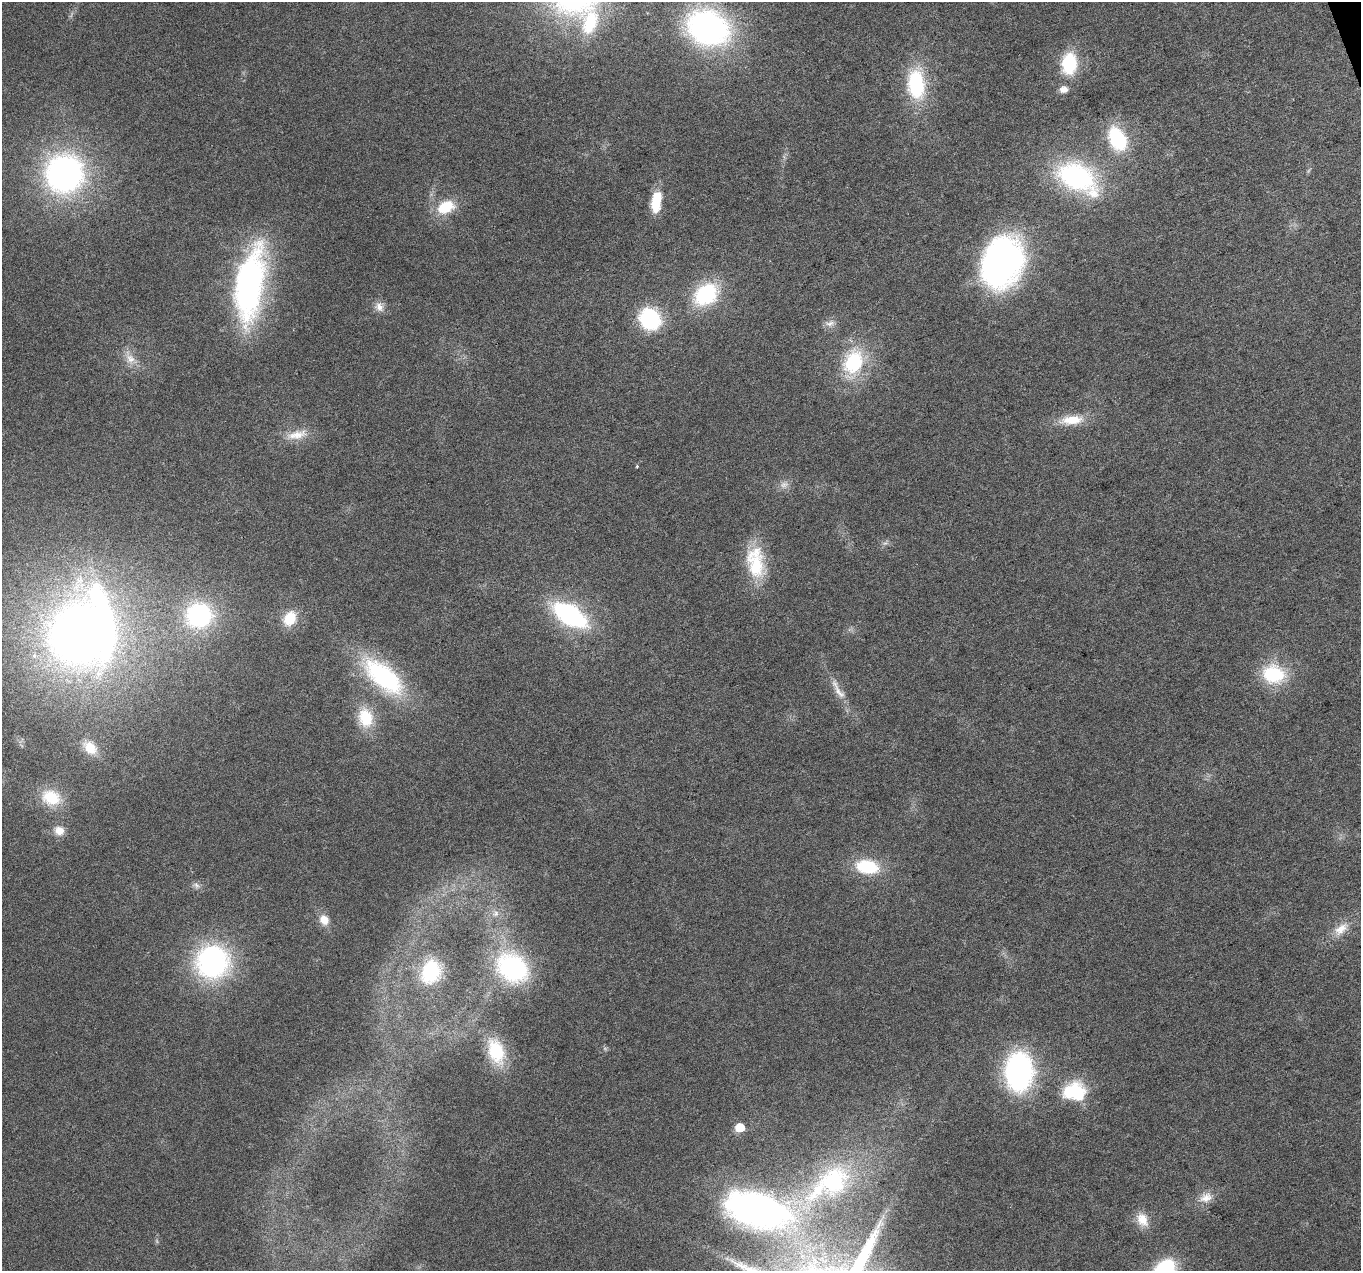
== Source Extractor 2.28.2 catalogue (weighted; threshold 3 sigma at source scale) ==
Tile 10 of 4 x 4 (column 2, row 3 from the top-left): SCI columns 1361-2719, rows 1393-2661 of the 5437 x 5268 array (HDU 1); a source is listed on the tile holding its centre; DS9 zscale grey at full resolution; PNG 1363 x 1273 px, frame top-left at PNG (2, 2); no overlay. Shown black and unused: <1% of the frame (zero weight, under 3 of 6 exposures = <1% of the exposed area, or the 3 px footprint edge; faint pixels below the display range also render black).
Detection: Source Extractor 2.28.2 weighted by HDU 2 'WHT'; one run over the whole footprint, this tile lists its part. Background 0.0284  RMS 0.0027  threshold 0.0112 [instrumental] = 3 sigma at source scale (4.09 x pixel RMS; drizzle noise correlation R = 1.36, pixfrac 0.8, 0.0396/0.0396 arcsec/px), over >= 5 px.
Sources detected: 58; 3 too faint to see at this stretch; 3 inside a brighter object's white glare — not listed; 2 inside a brighter listed object's ellipse — not listed separately; the other 50 listed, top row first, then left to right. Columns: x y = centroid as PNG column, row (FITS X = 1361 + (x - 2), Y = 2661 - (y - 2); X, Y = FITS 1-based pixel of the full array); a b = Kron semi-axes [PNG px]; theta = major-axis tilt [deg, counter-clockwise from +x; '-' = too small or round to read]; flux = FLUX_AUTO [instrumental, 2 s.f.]
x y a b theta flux
590 23 33 19 73 13
708 28 39 30 -24 75
1069 63 23 16 85 14
916 84 31 18 -84 22
1063 89 7 6 - 2.6
1117 138 26 17 -64 18
64 174 28 28 - 99
1077 177 40 24 -31 46
656 203 17 10 89 8
446 207 21 14 23 8.3
1002 262 50 38 70 81
249 284 79 28 81 71
706 294 25 19 39 22
379 307 15 11 -65 2.1
650 319 19 17 -47 25
830 323 15 8 11 1.6
130 358 22 11 -62 3.5
853 362 34 25 71 19
1071 420 34 12 6 6.5
297 435 31 12 13 4.7
637 466 4 4 - 0.31
756 566 39 23 -72 13
199 615 22 20 9 35
570 615 28 14 -31 48
290 618 15 11 59 7.4
81 634 65 62 -1 230
1274 674 25 20 -10 16
383 676 59 26 -41 33
838 690 38 9 -59 4.3
366 718 25 18 -75 9.2
90 748 21 14 -41 5.1
51 797 24 19 -19 9.2
59 831 12 11 - 2.9
867 867 21 13 -10 15
196 885 12 8 -30 1.1
495 914 11 8 33 1.6
324 920 12 10 -59 3.3
1341 929 24 12 37 4.5
212 962 28 27 - 59
513 968 26 21 -37 45
431 972 24 19 70 14
496 1051 31 17 -71 13
1019 1072 30 22 88 63
1070 1092 25 16 57 9.7
740 1127 6 5 - 10
834 1180 55 46 48 40
1206 1198 19 13 18 3.4
756 1210 86 44 -15 87
1142 1220 20 14 -60 4
1164 1270 19 14 45 26
Isophote crosses this tile's border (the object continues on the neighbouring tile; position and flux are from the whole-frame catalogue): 1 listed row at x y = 1164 1270